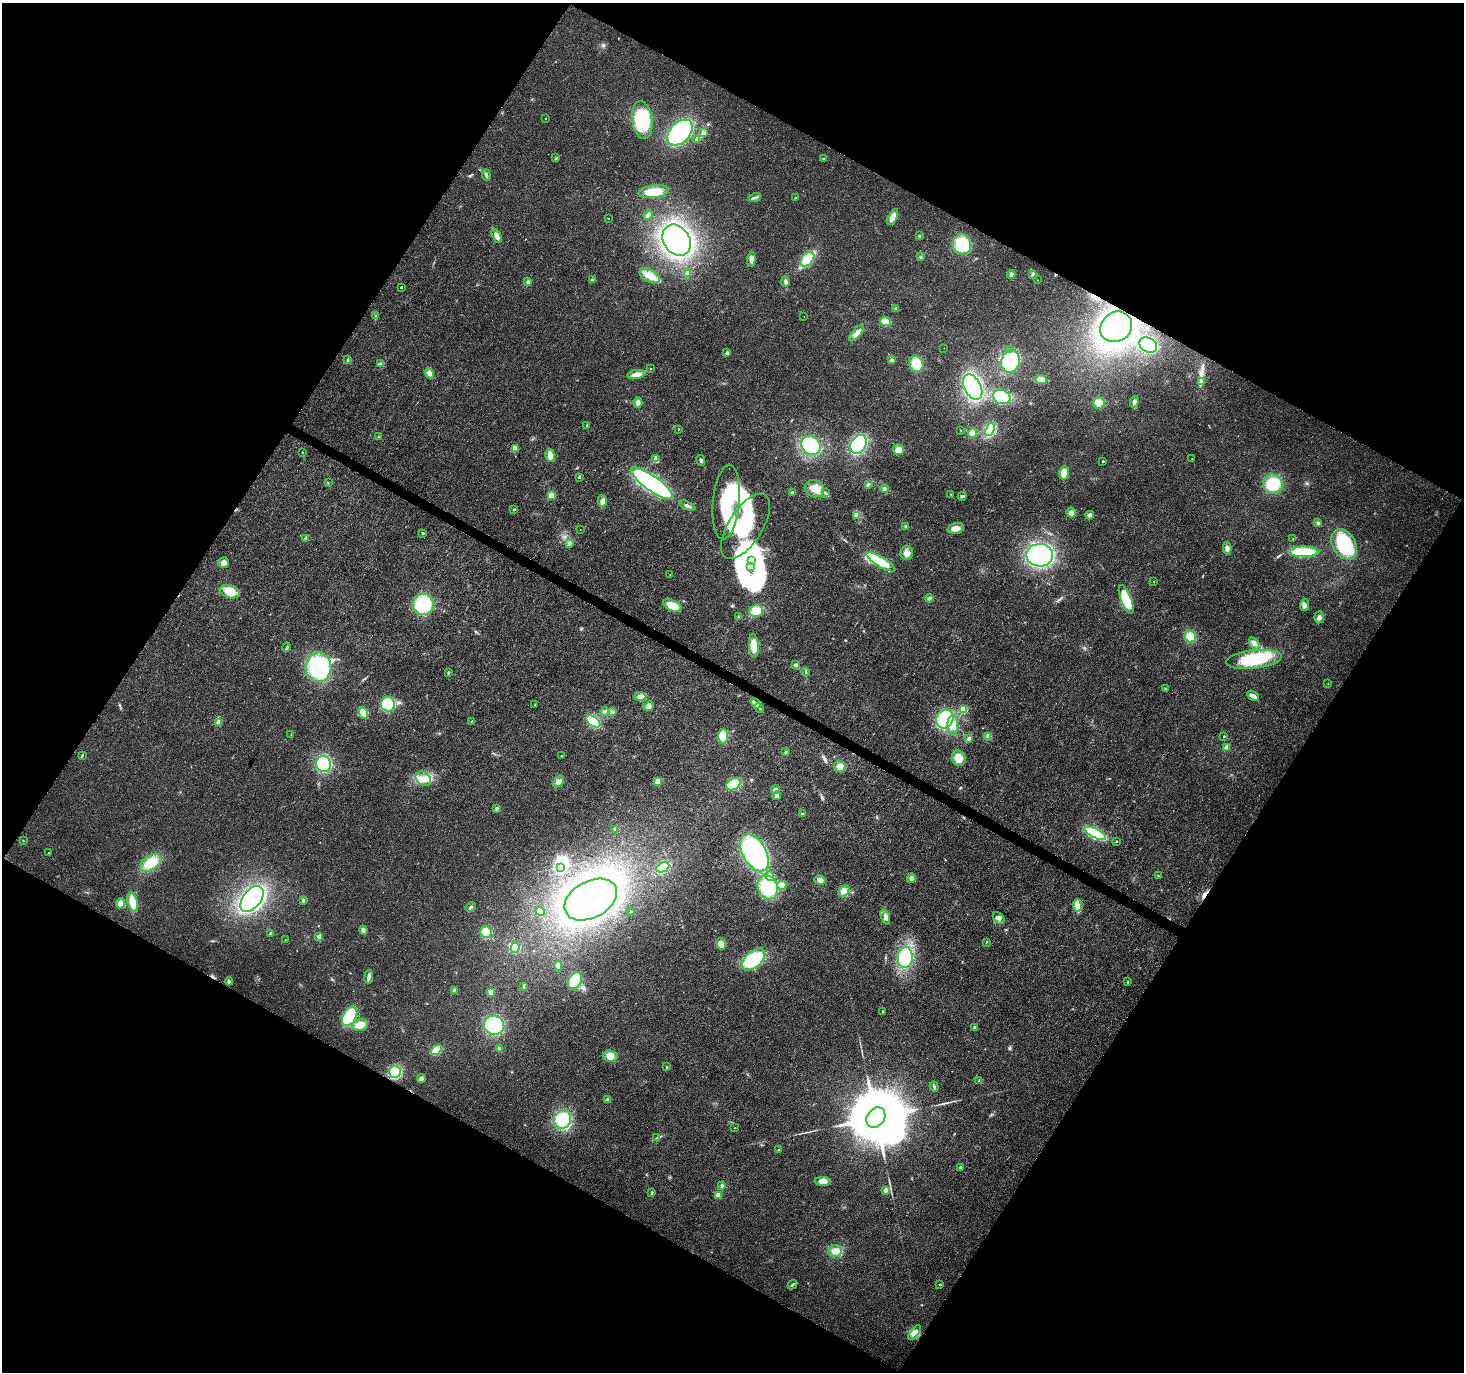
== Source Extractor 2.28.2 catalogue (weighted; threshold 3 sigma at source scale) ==
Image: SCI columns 1-5847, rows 193-5671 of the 5855 x 5931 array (HDU 1 of 3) = the unmasked area's bounding box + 8 px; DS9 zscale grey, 4 x 4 block average (1 PNG px = mean of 4 x 4 image px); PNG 1466 x 1374 px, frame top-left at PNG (2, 3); each listed source drawn as its Kron ellipse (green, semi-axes under 4 px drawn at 4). Shown black and unused: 48% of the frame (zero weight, under 3 of 4 exposures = <1% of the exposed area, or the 3 px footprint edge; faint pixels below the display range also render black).
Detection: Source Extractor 2.28.2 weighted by HDU 2 'WHT'. Background 0.00519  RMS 0.0025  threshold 0.0111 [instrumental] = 3 sigma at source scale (4.5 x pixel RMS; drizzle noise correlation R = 1.50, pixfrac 1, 0.0396/0.0396 arcsec/px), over >= 5 px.
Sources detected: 262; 15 inside a brighter object's white glare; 2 cosmic-ray / hot-pixel residue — neither listed nor drawn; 4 inside a brighter listed object's ellipse — not listed separately; the other 241 listed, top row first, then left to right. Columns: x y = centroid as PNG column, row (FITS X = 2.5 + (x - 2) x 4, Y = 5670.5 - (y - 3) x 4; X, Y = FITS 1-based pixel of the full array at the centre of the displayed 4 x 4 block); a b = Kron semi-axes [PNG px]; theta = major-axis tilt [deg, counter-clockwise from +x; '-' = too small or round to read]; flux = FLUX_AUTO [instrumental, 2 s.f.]
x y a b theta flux
545 118 2 2 - 0.38
642 120 19 10 -82 76
680 132 15 10 46 160
704 133 4 2 - 2.6
696 139 2 2 - 1.2
556 158 3 2 - 1.6
824 159 3 2 - 1.8
486 175 6 3 -85 3.1
654 192 15 6 7 28
755 197 6 3 16 3.6
795 198 2 2 - 1.5
648 215 5 3 - 3.6
893 217 8 4 63 15
608 218 2 2 - 0.37
497 236 7 3 -64 7.6
919 236 2 2 - 2.3
677 240 17 13 -56 350
962 244 10 9 - 53
921 257 3 2 - 0.7
751 259 7 4 87 8.3
807 259 8 5 47 74
688 274 4 3 - 3.3
1011 274 4 4 - 3.6
1033 274 3 2 - 3.3
650 276 11 6 -29 16
592 280 3 3 - 2.2
1037 280 2 2 - 0.57
528 282 4 3 - 2.6
785 282 5 3 - 3.3
401 287 2 2 - 2.9
896 308 3 2 - 1.9
375 316 2 2 - 0.88
804 316 2 2 - 0.32
885 322 5 4 - 23
1116 327 16 14 35 300
857 333 10 4 50 7.8
1148 345 9 7 -29 79
944 348 2 2 - 0.3
1009 349 2 2 - 0.57
727 353 2 2 - 8.7
347 360 3 2 - 1.5
892 360 3 3 - 2.5
1010 361 11 9 77 77
380 364 4 2 - 2.4
916 364 8 7 - 28
650 369 2 2 - 1.1
429 373 5 4 - 8.1
636 375 9 4 9 12
1041 380 6 4 -5 14
1201 381 3 2 - 0.86
973 387 14 8 -62 180
1002 397 9 7 -23 63
1134 402 6 3 70 4.1
638 403 5 4 - 5.6
1099 403 6 5 - 16
587 425 2 2 - 3.6
678 429 2 2 - 1.4
961 430 2 2 - 0.88
990 430 7 4 68 64
972 433 4 4 - 10
378 437 2 2 - 0.76
858 444 10 7 59 97
811 445 10 9 - 82
516 448 4 3 - 3
898 450 5 5 - 8.9
302 452 2 2 - 1.2
550 455 6 5 - 8.8
656 459 4 2 - 15
1192 459 2 2 - 0.5
701 460 5 3 - 3.5
1103 461 2 2 - 3.1
1064 473 7 4 79 20
579 477 2 2 - 5.4
328 483 2 2 - 0.9
652 483 25 7 -36 280
1273 484 10 9 - 35
868 485 3 2 - 1.7
815 489 10 8 -26 18
884 489 4 3 - 3.6
792 492 3 3 - 1.9
825 492 3 2 - 1.3
951 494 2 2 - 0.78
551 495 2 2 - 42
962 496 4 3 - 2.8
602 501 6 4 90 5.4
726 502 37 13 84 67
687 506 9 2 -23 3.9
514 510 3 2 - 1.4
1071 513 5 5 - 6.5
856 515 3 2 - 1.9
1090 515 4 3 - 5.5
1318 523 4 2 - 1.9
745 526 37 17 58 87
906 526 3 3 - 1.9
955 528 8 5 18 11
580 529 2 2 - 0.37
423 533 2 2 - 4.5
305 538 3 2 - 1.6
1293 539 2 2 - 0.68
569 543 2 2 - 12
1344 544 16 11 -58 74
1227 548 6 4 87 5.4
1303 552 15 5 -1 50
907 553 6 6 - 9
1040 555 13 11 -3 220
751 561 2 2 - 190
881 562 16 5 -30 47
223 563 5 5 - 6.9
750 567 3 2 - 0.82
670 575 2 2 - 0.56
1154 581 2 2 - 0.54
230 592 10 6 -16 23
929 598 4 3 - 2.7
1126 599 15 5 -69 47
423 604 11 10 - 72
1305 605 6 4 68 4.7
672 606 10 5 -25 22
756 611 7 6 - 28
738 617 2 2 - 0.81
1319 617 6 4 85 4.9
1190 637 6 5 - 17
1254 643 7 3 -54 4.8
754 646 12 5 -86 20
287 647 5 2 - 2.3
1254 659 28 9 6 84
796 665 4 4 - 2.9
318 667 15 13 -90 150
448 672 3 2 - 1
806 672 2 2 - 0.73
1328 683 2 2 - 0.53
1165 688 3 2 - 0.72
640 696 6 4 -1 6.8
1253 696 6 3 -31 6.7
756 703 5 3 - 4.7
388 704 7 7 - 64
535 705 2 2 - 3.7
649 706 5 4 - 4.8
759 708 5 2 - 3
964 709 2 2 - 64
605 711 4 2 - 2.4
612 712 3 3 - 1.7
363 713 6 4 -61 18
945 719 10 8 60 78
472 721 2 2 - 0.81
593 721 8 4 -36 63
219 722 2 2 - 29
953 725 9 5 -87 14
291 735 2 2 - 0.58
723 736 7 5 89 29
987 736 2 2 - 0.82
1224 736 2 2 - 2.2
969 738 3 3 - 2.8
1227 747 2 2 - 22
786 752 3 2 - 1.4
82 755 4 2 - 1.6
561 756 2 2 - 0.47
959 758 8 6 -69 19
323 764 8 7 - 75
840 767 6 5 - 7.7
423 779 8 6 -36 12
558 782 6 4 40 5.4
658 782 3 3 - 13
733 784 8 5 32 30
775 790 4 3 - 3.1
777 796 4 4 - 3.9
497 808 3 3 - 2.3
803 814 3 2 - 1.1
615 829 3 2 - 1.4
1095 833 12 4 -27 98
23 841 2 2 - 0.55
1116 842 2 2 - 1.8
49 853 2 2 - 0.39
754 853 20 11 -60 170
151 863 12 7 34 32
560 867 3 2 - 290
663 867 7 4 24 57
1158 875 2 2 - 0.61
770 876 5 4 - 5.5
911 878 5 4 - 4.4
820 880 6 4 -12 6.3
782 885 4 4 - 12
768 887 12 10 -69 77
844 891 6 4 47 6.9
252 899 15 9 53 260
303 900 3 3 - 1.9
591 900 28 18 28 340
133 902 10 5 -74 23
121 903 5 4 - 6.6
1077 906 6 2 -87 4.8
470 907 6 2 40 2.2
540 911 5 4 - 7.4
631 911 2 2 - 1.8
885 917 8 3 -70 5.5
999 918 7 4 -47 5.8
363 930 4 3 - 4.4
486 932 6 5 - 29
271 933 2 2 - 10
319 936 3 3 - 3.3
285 940 2 2 - 0.32
987 942 2 2 - 0.66
721 944 6 4 -67 9.3
515 948 5 4 - 28
905 957 10 7 86 110
753 959 14 8 42 93
558 966 5 4 - 3.9
369 977 7 3 83 5.5
229 981 4 2 - 3.7
575 981 9 6 60 45
1128 982 2 2 - 0.59
524 986 2 2 - 0.75
454 990 4 3 - 2.1
491 992 3 3 - 9.1
883 1011 2 2 - 1.4
350 1016 10 6 59 61
360 1025 8 5 14 16
494 1025 10 9 - 100
975 1028 3 3 - 3.4
499 1049 3 3 - 2.2
436 1050 6 4 36 28
610 1056 7 5 -6 9
667 1067 2 2 - 3.4
395 1072 6 5 - 58
421 1078 4 4 - 5.4
979 1081 2 2 - 0.92
934 1087 5 2 - 2.2
607 1100 3 3 - 1.9
876 1118 11 8 53 21000
563 1119 9 8 - 72
734 1128 2 2 - 0.54
657 1138 4 2 - 1.7
779 1150 3 2 - 1
961 1167 2 2 - 7.7
823 1181 8 4 -3 9.6
722 1186 3 3 - 2.4
886 1190 2 2 - 19
652 1193 4 2 - 1.4
718 1195 2 2 - 27
836 1251 6 6 - 11
940 1284 3 2 - 1.1
793 1285 5 2 - 2.5
915 1332 8 4 52 7.5
Diffuse or blended objects may show on this block-average render without a row.